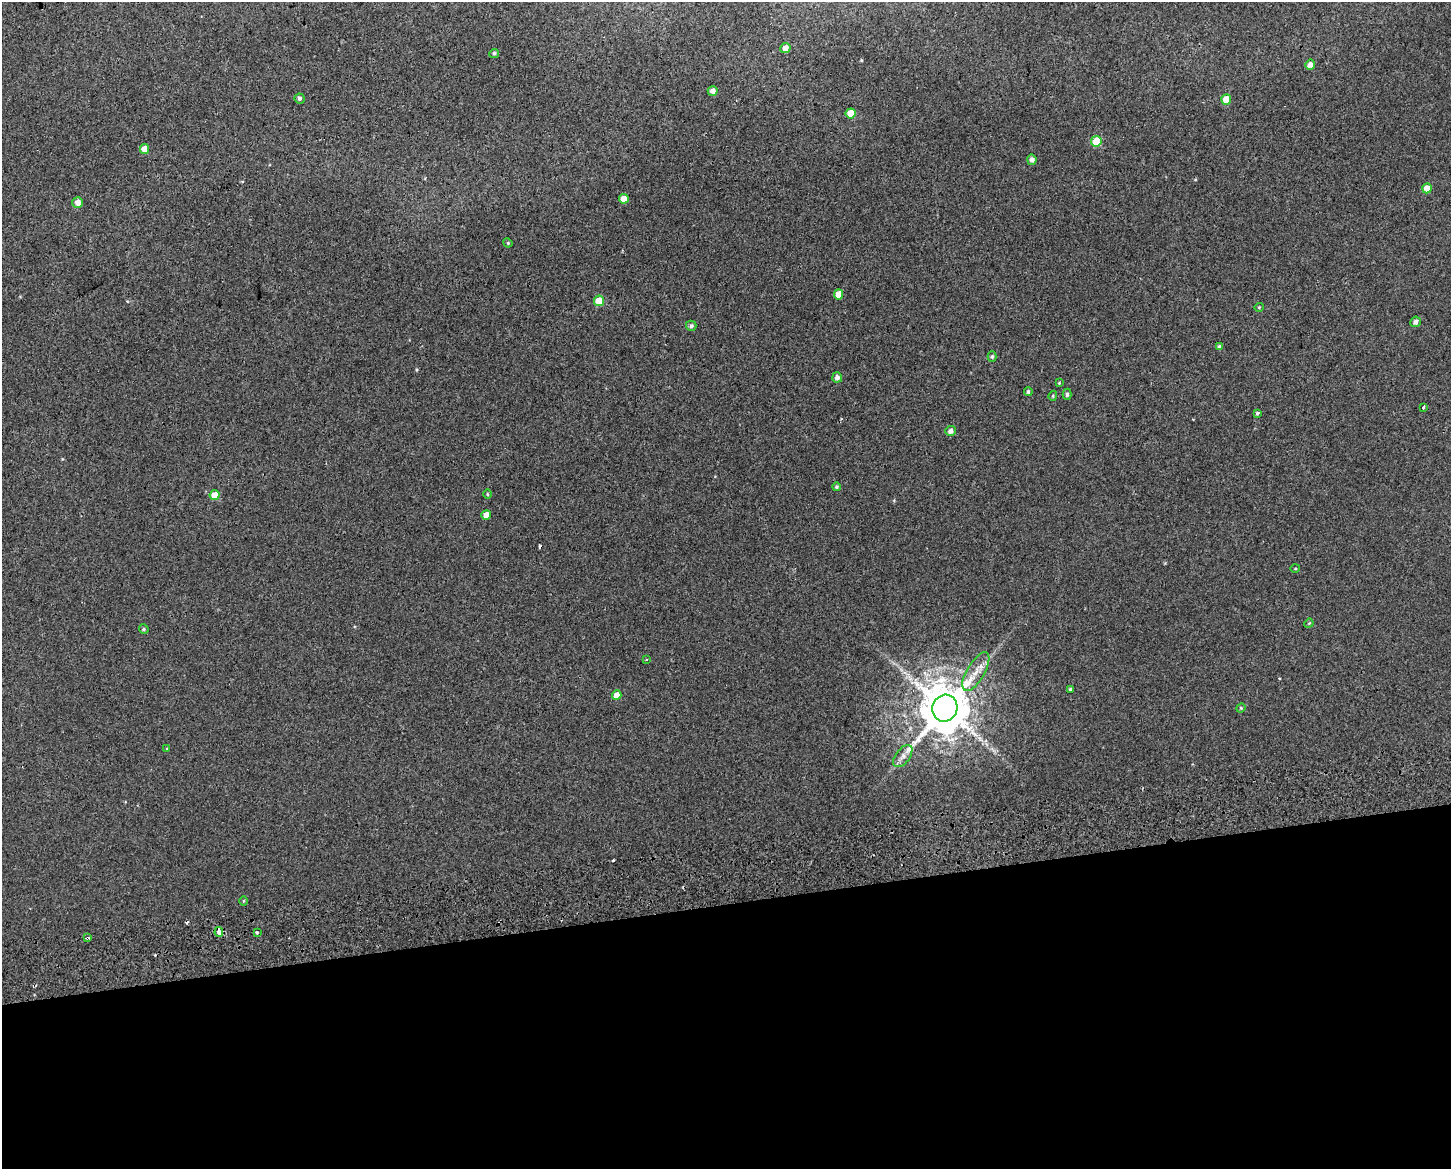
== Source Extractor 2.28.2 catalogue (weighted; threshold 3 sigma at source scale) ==
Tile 11 of 3 x 4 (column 2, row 4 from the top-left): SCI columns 1475-2923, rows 61-1227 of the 4454 x 4791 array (HDU 1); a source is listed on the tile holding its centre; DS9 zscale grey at full resolution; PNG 1453 x 1171 px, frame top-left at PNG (2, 2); each listed source drawn as its Kron ellipse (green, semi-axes under 4 px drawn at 4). Shown black and unused: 23% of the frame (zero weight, under 2 of 3 exposures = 4% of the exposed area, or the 3 px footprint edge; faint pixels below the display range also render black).
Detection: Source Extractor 2.28.2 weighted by HDU 2 'WHT'; one run over the whole footprint, this tile lists its part. Background 0.00247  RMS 0.0062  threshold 0.0277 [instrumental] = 3 sigma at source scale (4.5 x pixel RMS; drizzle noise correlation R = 1.50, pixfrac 1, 0.0396/0.0396 arcsec/px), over >= 5 px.
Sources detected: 53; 5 cosmic-ray / hot-pixel residue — neither listed nor drawn; the other 48 listed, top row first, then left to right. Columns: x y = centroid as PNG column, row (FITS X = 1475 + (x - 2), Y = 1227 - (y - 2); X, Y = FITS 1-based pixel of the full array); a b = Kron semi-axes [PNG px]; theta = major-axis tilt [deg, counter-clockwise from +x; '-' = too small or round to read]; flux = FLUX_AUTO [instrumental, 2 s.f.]
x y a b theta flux
785 48 5 5 - 4.3
494 53 5 4 - 1.1
1310 65 5 5 - 3
713 91 5 4 - 3.3
300 98 5 5 - 1.4
1226 99 5 5 - 7.4
851 113 5 5 - 12
1096 141 5 5 - 22
144 149 5 4 - 6.4
1032 160 5 4 - 2.3
1427 188 5 4 - 7.3
624 199 5 4 - 6.4
78 203 5 5 - 4.1
508 243 5 4 - 0.56
839 294 5 4 - 6.6
599 301 5 5 - 14
1259 307 4 4 - 0.61
1415 322 5 5 - 2.2
691 326 5 5 - 1.6
1219 347 4 4 - 1.7
992 357 5 4 - 1
837 377 5 5 - 2.1
1059 383 4 3 - 0.49
1028 392 4 4 - 1.1
1067 394 5 4 - 1.1
1053 396 5 4 - 0.73
1423 407 3 3 - 1.6
1257 413 3 3 - 1.3
951 431 5 5 - 2.6
836 487 4 4 - 0.91
487 494 4 3 - 0.48
214 495 5 5 - 7.2
486 515 5 4 - 4.6
1295 568 5 3 - 0.55
1309 623 5 4 - 0.54
144 629 5 4 - 0.8
646 659 3 3 - 0.59
976 672 22 9 59 8
1070 689 4 3 - 0.9
617 695 5 4 - 5.6
945 708 13 12 - 3100
1241 708 5 4 - 0.62
167 749 4 3 - 0.67
903 756 13 7 53 3.6
244 901 5 3 - 0.49
219 932 5 4 - 4
257 932 3 3 - 1.4
87 938 4 3 - 1
Overlapping masked pixels (flux is a lower limit): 2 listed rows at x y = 219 932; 87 938